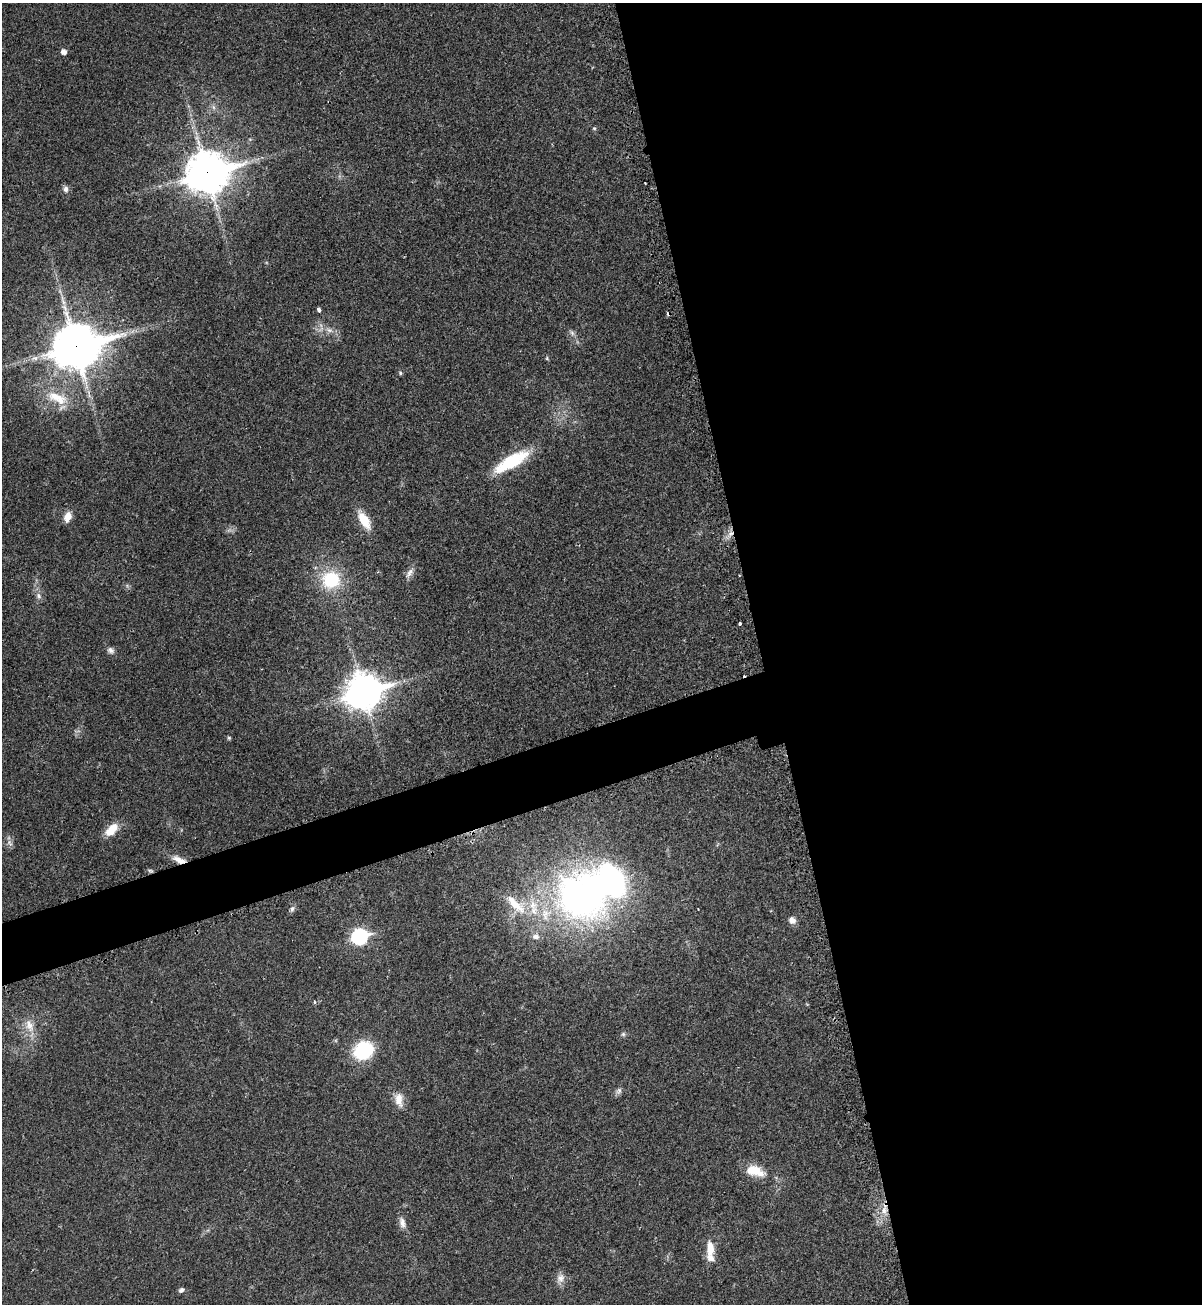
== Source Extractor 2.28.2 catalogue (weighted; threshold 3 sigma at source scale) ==
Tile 8 of 4 x 4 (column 4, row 2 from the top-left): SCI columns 3800-4999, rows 2642-3943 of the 5295 x 5264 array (HDU 1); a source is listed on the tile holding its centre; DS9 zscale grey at full resolution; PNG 1204 x 1306 px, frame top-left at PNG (2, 3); no overlay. Shown black and unused: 40% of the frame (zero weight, under 2 of 3 exposures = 2% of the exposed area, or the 3 px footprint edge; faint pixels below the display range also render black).
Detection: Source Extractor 2.28.2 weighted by HDU 2 'WHT'; one run over the whole footprint, this tile lists its part. Background 0.0204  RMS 0.0038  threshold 0.0172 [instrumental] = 3 sigma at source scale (4.5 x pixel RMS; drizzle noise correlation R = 1.50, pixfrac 1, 0.05/0.05 arcsec/px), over >= 5 px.
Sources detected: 51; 1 inside a brighter object's white glare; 4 cosmic-ray / hot-pixel residue — not listed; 3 inside a brighter listed object's ellipse — not listed separately; the other 43 listed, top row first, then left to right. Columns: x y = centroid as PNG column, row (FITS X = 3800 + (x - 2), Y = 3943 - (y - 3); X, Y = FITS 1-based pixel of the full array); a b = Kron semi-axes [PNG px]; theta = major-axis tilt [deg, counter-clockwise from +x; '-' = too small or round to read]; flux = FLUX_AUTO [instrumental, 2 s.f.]
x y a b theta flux
64 52 5 5 - 1.8
213 107 7 4 -71 0.82
594 128 5 4 - 0.5
207 173 16 14 16 870
66 189 8 7 - 1.4
319 310 4 3 - 3.7
329 330 11 6 -20 2
572 333 8 5 -46 0.98
76 346 17 14 17 1300
547 358 6 4 73 0.4
400 373 5 4 - 0.58
56 397 34 14 -10 11
511 461 44 13 30 19
68 516 14 8 71 3.2
364 520 18 8 -59 9.3
409 573 16 7 55 2
331 580 22 22 - 19
39 596 8 7 - 1.5
740 623 3 3 - 1.6
110 650 9 7 -24 1.4
363 691 14 12 20 660
229 738 5 4 - 0.5
111 829 18 9 43 6.3
9 843 11 7 -53 1.4
179 859 18 7 -22 3.5
581 895 50 47 -56 170
516 905 40 14 -42 13
292 909 8 6 61 1.2
792 920 9 8 - 2.1
360 936 8 7 - 68
536 936 9 8 - 2
315 1002 4 4 - 0.54
29 1025 20 11 -67 5.1
623 1034 6 6 - 0.71
363 1050 16 13 34 28
619 1091 10 7 70 1.2
399 1100 20 11 -82 4
755 1171 25 13 -17 7.8
884 1210 11 7 80 3
402 1223 15 8 -74 2.3
710 1248 19 9 -85 5.3
560 1278 14 10 69 2.7
181 1290 7 5 38 1
Overlapping masked pixels (flux is a lower limit): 4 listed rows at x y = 207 173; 76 346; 179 859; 884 1210